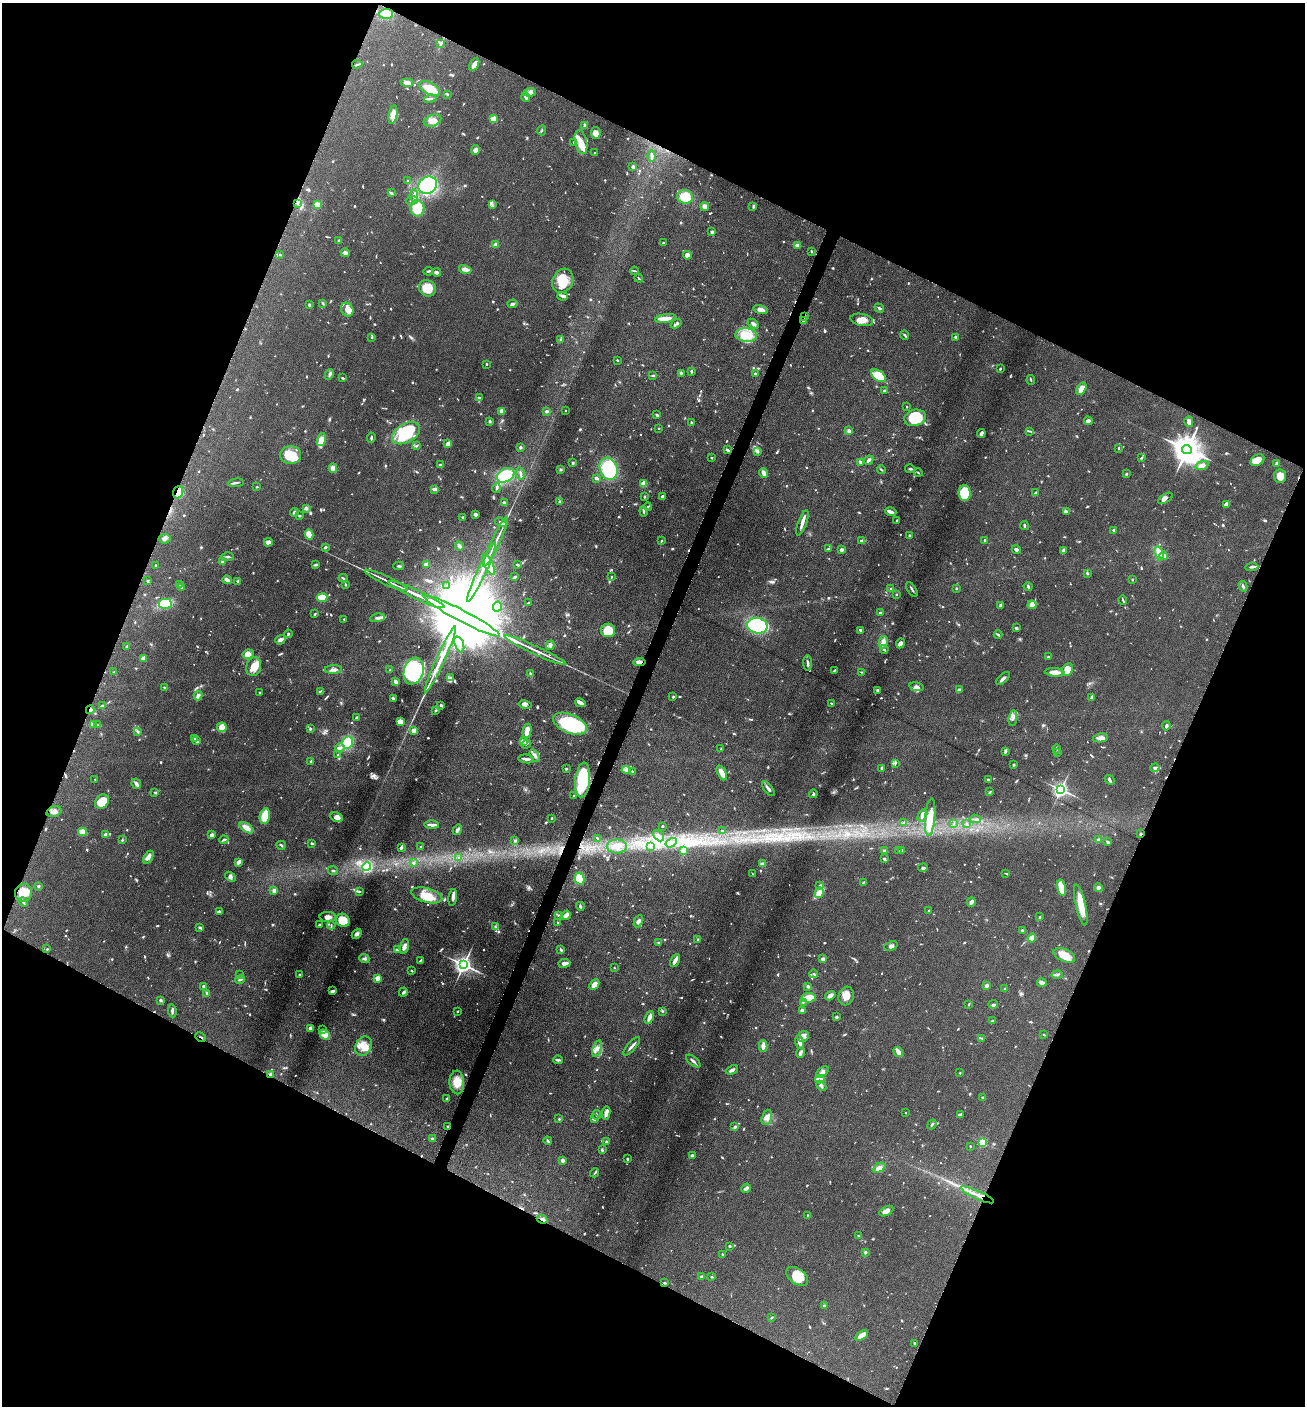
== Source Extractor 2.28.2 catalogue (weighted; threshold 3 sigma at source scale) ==
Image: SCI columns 286-5497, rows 6-5621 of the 5649 x 5632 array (HDU 1 of 3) = the unmasked area's bounding box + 8 px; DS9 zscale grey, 4 x 4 block average (1 PNG px = mean of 4 x 4 image px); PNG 1307 x 1408 px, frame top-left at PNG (2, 3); each listed source drawn as its Kron ellipse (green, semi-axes under 4 px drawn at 4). Shown black and unused: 44% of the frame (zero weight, under 6 of 12 exposures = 1% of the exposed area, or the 3 px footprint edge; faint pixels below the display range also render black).
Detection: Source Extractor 2.28.2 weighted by HDU 2 'WHT'. Background 0.0873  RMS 0.0038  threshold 0.0156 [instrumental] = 3 sigma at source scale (4.09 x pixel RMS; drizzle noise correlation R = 1.36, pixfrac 0.8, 0.05/0.05 arcsec/px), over >= 5 px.
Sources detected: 1268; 24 too faint to see at this stretch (4 x 4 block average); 8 inside a brighter object's white glare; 8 cosmic-ray / hot-pixel residue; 1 long thin detection or spike segment (spike, bleed or trail) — neither listed nor drawn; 23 coinciding with a brighter row at this scale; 70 inside a brighter listed object's ellipse — not listed separately; of the other 1134, all 500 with FLUX_AUTO >= 1.98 (the completeness limit of this list) listed and drawn (634 fainter detections not listed), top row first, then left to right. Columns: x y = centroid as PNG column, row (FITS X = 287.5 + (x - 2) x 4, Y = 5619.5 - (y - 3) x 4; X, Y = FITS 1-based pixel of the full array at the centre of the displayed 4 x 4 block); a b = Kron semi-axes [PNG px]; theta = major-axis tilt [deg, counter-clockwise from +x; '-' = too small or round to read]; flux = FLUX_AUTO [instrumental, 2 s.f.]
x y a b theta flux
386 14 7 5 3 50
441 43 3 3 - 3.4
357 64 5 2 - 3.1
474 65 7 3 60 17
407 83 6 3 -7 11
430 88 11 6 -28 42
530 92 6 4 5 7.9
447 94 3 2 - 2.5
526 97 4 2 - 5.4
430 99 6 2 13 3.6
393 115 9 4 81 26
493 119 4 4 - 18
432 121 9 5 19 17
585 125 3 3 - 3.5
542 130 5 2 - 2.6
596 133 6 5 - 12
574 142 2 2 - 5.6
581 142 12 6 -78 24
475 150 5 3 - 12
595 153 2 2 - 2.2
651 156 6 2 90 7.5
633 167 3 2 - 4.9
408 181 4 2 - 3.5
428 185 9 8 - 160
391 193 3 3 - 3.2
414 196 6 2 -84 5.5
685 197 8 6 -20 47
412 200 6 2 13 3.5
297 203 2 2 - 2
492 204 4 2 - 3.6
318 205 4 3 - 17
705 207 4 4 - 9.9
753 207 3 2 - 2.4
417 208 8 7 - 39
712 232 3 3 - 4.4
339 241 3 3 - 3.8
663 243 2 2 - 2.7
496 245 2 2 - 44
797 245 3 2 - 7.2
811 251 3 2 - 2.4
345 253 4 3 - 6.6
280 254 2 2 - 3.6
687 255 4 4 - 18
465 269 6 3 -13 15
428 271 4 2 - 4.3
634 271 4 2 - 2.5
436 272 4 3 - 7.5
639 278 4 2 - 2.7
563 281 12 10 62 41
427 288 9 8 - 40
563 296 5 3 - 5.6
323 303 4 2 - 2.7
513 304 5 3 - 4.8
309 305 3 3 - 2.7
879 308 5 2 - 4
347 309 7 5 -58 14
761 310 7 4 -14 11
805 317 3 2 - 2.6
666 318 10 4 10 25
862 320 11 6 -10 19
804 321 3 3 - 4.8
676 324 6 2 35 4.5
753 324 6 3 -39 5.5
746 335 11 7 -4 60
905 335 4 2 - 2.3
372 337 3 2 - 2.1
955 337 2 2 - 8.8
560 340 4 2 - 3.1
617 360 2 2 - 2.9
486 364 2 2 - 5.7
1000 369 2 2 - 2.9
691 371 2 2 - 4.8
681 373 4 2 - 2.6
755 374 3 2 - 3.8
329 375 6 3 65 4.7
653 375 4 2 - 2.6
878 376 8 5 -37 58
343 378 2 2 - 3.2
1031 380 5 2 - 2.5
1081 389 7 3 58 23
884 390 3 2 - 2.3
480 398 4 2 - 3.8
907 407 2 2 - 2.4
502 411 4 3 - 13
547 411 3 2 - 4.5
566 411 2 2 - 4.2
657 415 3 2 - 4.6
915 418 11 8 16 67
490 421 3 2 - 4
1088 421 4 4 - 5.8
691 422 3 2 - 2
1189 422 5 3 - 10
658 429 2 2 - 2.5
849 431 3 3 - 8.1
1030 431 4 2 - 3
406 433 15 9 31 94
981 433 4 3 - 8.4
371 438 5 2 - 4.6
321 440 7 4 70 24
448 444 3 2 - 14
416 446 3 2 - 2
520 447 2 2 - 14
1119 448 3 2 - 2.2
1187 449 5 4 - 4700
728 450 4 2 - 4.1
757 451 4 3 - 3.8
291 455 10 9 - 47
712 458 2 2 - 2
1142 458 2 2 - 2.9
869 460 5 2 - 9.1
1257 460 7 5 28 21
860 462 3 3 - 4.2
573 463 2 2 - 4.6
1277 464 2 2 - 33
441 465 4 2 - 3.7
1202 465 7 3 19 12
333 468 5 3 - 10
560 469 4 3 - 2.6
609 469 11 8 -70 150
910 469 5 2 - 3
881 470 4 2 - 2.1
918 472 4 2 - 2.3
520 473 6 2 -80 6.7
763 473 5 3 - 12
1127 474 3 2 - 2.2
505 475 9 6 29 78
1280 476 7 6 - 21
596 478 2 2 - 9.6
236 483 8 2 7 4.2
644 484 3 3 - 28
257 487 2 2 - 2.6
496 488 5 2 - 2.7
435 489 3 2 - 10
178 492 6 5 - 21
965 493 8 6 -87 58
1036 493 4 3 - 2.8
644 497 3 2 - 2.1
662 497 3 2 - 6.1
1165 498 8 3 30 6.2
560 502 3 2 - 5.2
504 503 3 3 - 5.6
1226 504 4 3 - 5.9
648 507 4 2 - 3.9
306 508 3 3 - 4
644 511 5 2 - 3.4
1066 511 4 3 - 5.1
294 512 4 3 - 4.6
891 512 6 2 -17 11
475 514 3 3 - 5.8
299 516 3 2 - 2
463 517 3 2 - 2.9
897 521 2 2 - 3.1
501 522 6 3 -29 4.7
802 523 13 3 69 12
1024 526 4 2 - 3.4
1114 530 2 2 - 14
309 535 5 4 - 31
910 535 4 2 - 2.3
165 539 6 4 8 7.3
862 540 3 2 - 4.7
985 540 2 2 - 13
661 541 2 2 - 2.3
268 542 4 3 - 11
496 542 27 2 65 16
459 546 4 3 - 5.2
325 547 3 2 - 3.9
828 549 3 2 - 4.4
1016 549 4 3 - 6.7
841 550 2 2 - 8.5
1063 550 3 3 - 6.6
1159 553 7 4 -74 17
1163 556 4 4 - 9.8
228 557 6 2 1 3.7
222 562 3 3 - 3.3
427 564 3 2 - 12
156 565 2 2 - 2.9
315 565 4 2 - 2.8
489 565 11 4 -67 44
518 565 2 2 - 3.6
399 566 5 2 - 3.3
1252 567 6 2 6 4.8
481 572 33 2 65 41
1087 573 3 2 - 3.7
515 577 3 2 - 4.8
611 577 2 2 - 3
343 578 5 2 - 2.9
1132 579 2 2 - 2.4
227 580 4 3 - 9.7
386 580 23 2 -25 14
147 581 4 2 - 2.2
238 581 3 2 - 3.5
180 584 3 2 - 2.8
345 584 2 2 - 2.1
447 586 4 3 - 4.2
1028 586 4 2 - 3
1243 586 5 2 - 3.1
182 587 4 2 - 2.9
956 588 3 2 - 2.5
891 589 3 2 - 4.9
912 589 8 2 -58 4.4
416 594 30 2 -25 41
896 594 2 2 - 3.6
322 598 5 3 - 59
1123 600 4 2 - 3.1
528 603 3 2 - 3.4
165 604 6 5 - 70
1001 605 3 2 - 6.2
1032 605 4 4 - 12
497 607 5 3 - 4.4
880 613 3 2 - 3.7
315 614 3 2 - 3
462 616 43 5 -28 150000
377 618 7 3 9 6.5
344 619 2 2 - 5.2
757 626 10 7 -12 330
1016 628 3 2 - 4.4
608 630 7 6 - 43
860 630 4 2 - 3.3
288 634 4 2 - 2.7
998 635 4 2 - 3.1
280 640 5 4 - 6.5
883 642 6 3 78 14
900 643 5 3 - 7.9
459 644 8 2 -71 7.8
550 645 5 3 - 4.3
127 647 3 2 - 3.2
884 649 4 2 - 3.8
535 650 34 2 -25 20
248 654 6 4 10 21
1048 656 3 2 - 2.1
143 658 2 2 - 45
440 659 36 3 65 50
639 662 6 3 6 9.1
808 663 8 2 -88 5.6
254 667 9 7 77 24
1068 669 6 5 - 34
333 670 8 4 2 8.9
390 670 2 2 - 2.4
834 670 4 2 - 2.2
414 671 14 9 70 170
114 672 3 2 - 2
861 672 3 2 - 2
1055 672 10 4 -6 16
530 673 3 2 - 2.3
450 677 4 2 - 2.5
1003 678 8 3 41 6.7
396 682 3 2 - 11
165 687 3 2 - 2.5
916 687 7 4 -11 7.7
877 690 2 2 - 3.9
959 690 3 2 - 2.4
320 691 4 2 - 2.9
259 693 3 2 - 2.3
198 696 5 3 - 5.8
673 697 2 2 - 2.9
393 698 3 2 - 4.7
1091 698 4 2 - 3.9
580 703 5 2 - 12
831 703 3 2 - 2.6
441 705 2 2 - 4.6
525 705 6 4 -12 7.9
102 706 4 2 - 6.1
90 710 4 3 - 8.4
435 710 3 2 - 3
356 718 3 2 - 3.9
1013 718 8 3 82 6.8
400 722 3 2 - 48
94 724 3 2 - 2.3
570 724 18 9 -23 190
98 725 3 2 - 2
1166 726 5 2 - 3.7
222 727 5 4 - 28
310 729 3 2 - 3.5
414 730 4 3 - 14
527 731 7 3 78 27
138 732 4 2 - 3
1100 738 8 4 9 12
194 739 3 2 - 6.8
196 741 2 2 - 5.2
523 741 4 3 - 4.6
348 742 6 5 - 54
526 744 5 2 - 2.9
340 748 4 3 - 5.3
721 749 3 2 - 2.4
1057 749 4 2 - 2.2
1005 751 4 2 - 4.4
1057 752 3 2 - 2.4
338 755 4 3 - 2.9
535 756 7 3 -60 8.5
526 759 8 3 -8 6.6
311 761 3 2 - 2.3
895 763 4 3 - 3
1013 765 3 2 - 3
566 768 3 2 - 2.1
882 768 2 2 - 7.7
1155 768 5 2 - 6
626 770 5 2 - 3.8
633 772 3 2 - 3.1
722 773 8 3 -65 20
95 779 2 2 - 2.4
583 780 17 7 84 160
988 780 3 2 - 3.7
1110 780 5 2 - 4.5
136 784 5 4 - 6.6
768 789 8 2 -51 8
1061 790 3 2 - 870
155 792 3 2 - 2
990 792 4 2 - 2.2
813 794 4 3 - 4
574 795 2 2 - 4.7
102 802 8 6 45 42
54 811 7 5 20 10
922 815 6 4 60 7.9
265 816 8 5 77 42
337 817 6 4 -23 13
930 817 19 5 85 56
552 818 3 2 - 2.2
976 819 5 2 - 4.3
904 822 4 2 - 2
954 823 3 2 - 2
966 824 3 2 - 2.9
431 825 7 2 -1 11
662 826 2 2 - 2.4
246 828 8 4 -33 17
457 830 5 3 - 5
722 831 3 2 - 2.8
82 832 4 4 - 20
1140 834 2 2 - 3.9
105 835 2 2 - 25
212 835 3 3 - 9.7
658 836 6 4 -45 9.1
598 838 4 2 - 2.8
122 840 3 2 - 2.1
224 840 4 2 - 4.6
515 840 3 3 - 2.8
1098 840 3 2 - 5.9
1108 842 2 2 - 5.6
312 843 3 2 - 3.1
671 843 6 3 31 8.1
281 845 5 2 - 3.3
617 846 10 7 0 21
650 846 3 2 - 2.5
401 847 4 2 - 5
421 847 2 2 - 3.8
684 850 3 3 - 10
901 850 4 2 - 2.2
884 851 2 2 - 6.7
899 851 2 2 - 2.4
148 857 7 3 59 12
459 857 3 2 - 2.4
884 858 3 3 - 2.6
238 862 4 3 - 7.7
413 863 3 2 - 3.2
762 864 4 3 - 8.5
367 867 4 4 - 97
923 868 5 3 - 4.3
333 870 5 2 - 3.2
1006 873 4 2 - 2
753 874 4 2 - 2
230 877 6 4 -39 6.1
579 878 6 4 -77 57
863 882 4 2 - 2
38 886 4 2 - 3
820 886 4 2 - 3
1061 888 8 4 -77 38
1098 888 4 4 - 8.4
274 891 2 2 - 34
359 891 4 3 - 2.7
24 893 9 8 - 39
819 893 5 4 - 31
427 895 16 7 -15 41
453 897 8 3 82 7.2
23 902 5 2 - 3.8
971 902 5 3 - 7.5
1081 905 21 5 -77 40
580 906 4 2 - 3.1
929 911 2 2 - 4.1
219 912 4 3 - 3.3
566 915 5 4 - 8.4
559 916 4 2 - 3.4
328 917 8 5 -2 11
1040 917 3 2 - 2.9
343 920 7 6 - 39
638 921 6 3 62 6.8
558 923 3 2 - 2.6
319 925 3 2 - 3.1
331 925 4 2 - 2.6
200 927 4 3 - 4
496 927 4 2 - 2.9
1022 931 3 2 - 5
357 934 5 3 - 5.6
1032 938 4 3 - 18
698 939 3 2 - 2.1
659 942 3 2 - 2.3
404 946 7 3 75 9.8
891 946 7 3 20 5.9
47 949 3 2 - 2.5
397 949 4 2 - 2.5
561 950 3 2 - 3.5
1064 955 11 6 -23 31
364 959 5 2 - 5.6
823 959 2 2 - 27
675 960 7 2 63 14
420 961 3 2 - 2.4
564 963 6 2 9 12
464 965 3 3 - 1300
614 968 2 2 - 2
412 971 3 2 - 2.1
814 974 4 2 - 3.4
239 975 2 2 - 2.1
300 975 2 2 - 4.6
1057 975 5 2 - 3.5
377 978 2 2 - 55
240 980 5 2 - 2.7
1042 983 5 4 - 6.8
594 985 6 4 46 16
203 986 2 2 - 13
808 986 3 2 - 4.8
987 986 4 2 - 4.8
1005 989 2 2 - 2.5
333 991 4 2 - 8.3
403 992 5 3 - 3.5
207 993 3 2 - 5.9
830 996 5 3 - 10
846 996 9 7 72 20
808 998 7 4 7 30
161 1000 3 2 - 3.8
803 1002 3 2 - 2.3
969 1004 3 2 - 2.1
993 1004 5 3 - 4.2
802 1010 4 3 - 4.5
172 1011 6 3 -83 4.7
458 1011 2 2 - 2.5
662 1011 3 3 - 2.2
836 1017 2 2 - 5.6
649 1018 7 3 68 12
993 1020 4 2 - 2.1
310 1028 2 2 - 36
323 1030 2 2 - 3.2
1044 1034 2 2 - 3.4
325 1035 5 4 - 30
803 1036 6 5 - 10
201 1037 6 2 -27 2.1
981 1038 4 2 - 2.8
800 1042 7 4 -76 15
363 1046 10 8 58 21
632 1046 11 2 49 9
763 1046 6 3 89 14
597 1048 8 4 72 9.6
898 1052 5 2 - 22
800 1053 5 3 - 5.9
558 1060 5 2 - 4.8
693 1061 8 2 -39 6.1
732 1070 6 3 25 6.6
822 1072 7 4 38 10
960 1073 2 2 - 3.6
270 1075 2 2 - 34
820 1079 4 4 - 48
457 1082 12 7 -87 28
821 1086 6 3 -45 5
447 1098 2 2 - 3.5
983 1098 3 2 - 2.4
606 1113 6 3 81 10
906 1113 2 2 - 2
960 1114 3 2 - 3.6
597 1115 4 2 - 2.9
767 1117 8 5 72 14
559 1119 3 2 - 2.2
594 1119 4 2 - 4.5
932 1124 5 2 - 3.3
447 1126 2 2 - 2
735 1127 4 2 - 5.4
432 1139 3 2 - 3.9
548 1141 4 2 - 4
606 1142 3 2 - 2.1
982 1142 2 2 - 190
970 1146 2 2 - 3.1
602 1150 4 2 - 3.3
692 1155 3 2 - 4
627 1159 2 2 - 3.8
562 1161 3 3 - 8.4
879 1168 7 4 29 14
595 1173 5 2 - 2.8
746 1188 5 3 - 8.3
977 1195 18 2 -24 20
886 1211 8 4 29 12
807 1215 2 2 - 2.1
542 1219 5 2 - 4.4
858 1236 3 2 - 2.2
729 1246 3 2 - 2.8
865 1252 2 2 - 5.3
722 1254 2 2 - 2.1
797 1276 12 7 -35 44
702 1277 3 2 - 4.8
712 1277 3 2 - 2.3
665 1283 3 2 - 2.7
824 1306 2 2 - 5.1
772 1317 3 2 - 2
861 1335 7 3 32 19
914 1343 3 2 - 3.6
Overlapping masked pixels (flux is a lower limit): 12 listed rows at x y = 805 317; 804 321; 178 492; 639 662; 90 710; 583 780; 1140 834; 201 1037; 270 1075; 447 1126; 977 1195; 542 1219
Diffuse or blended objects may show on this block-average render without a row.